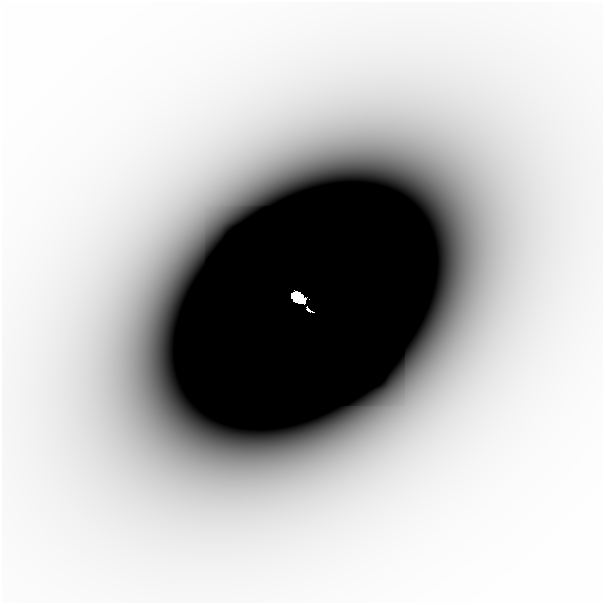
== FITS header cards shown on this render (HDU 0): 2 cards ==
NAXIS1  =                  601
NAXIS2  =                  601

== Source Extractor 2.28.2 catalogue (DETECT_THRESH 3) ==
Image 601 x 601 px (HDU 0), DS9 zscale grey, 1 PNG px = 1 image px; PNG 605 x 605 px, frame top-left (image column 1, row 601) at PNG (2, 2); no overlay
Background -3.95e-07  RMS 1.2e-07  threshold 3.70e-07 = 3 sigma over >= 5 px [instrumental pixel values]
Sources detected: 5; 1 with non-positive FLUX_AUTO (blend fragments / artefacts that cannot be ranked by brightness) is not listed; the other 4 listed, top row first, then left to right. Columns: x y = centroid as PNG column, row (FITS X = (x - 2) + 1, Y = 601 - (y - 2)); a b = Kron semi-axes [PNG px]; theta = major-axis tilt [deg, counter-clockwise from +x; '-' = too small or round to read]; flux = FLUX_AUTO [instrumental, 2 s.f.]
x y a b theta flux
284 95 42 29 2 1.1e-03
298 298 14 7 -31 4.5e+00
308 309 4 2 - 4.1e-02
509 325 28 19 84 5.5e-04
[1 non-positive-flux detection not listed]